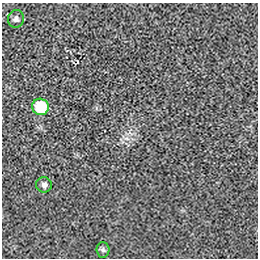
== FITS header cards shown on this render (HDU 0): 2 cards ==
NAXIS1  =                  256 / length of data axis 1
NAXIS2  =                  256 / length of data axis 2

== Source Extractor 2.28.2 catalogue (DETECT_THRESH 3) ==
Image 256 x 256 px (HDU 0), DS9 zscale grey, 1 PNG px = 1 image px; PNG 260 x 260 px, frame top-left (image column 1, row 256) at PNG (2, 3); each listed source drawn as its Kron ellipse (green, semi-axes under 4 px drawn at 4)
Background -6.89e-05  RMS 0.0029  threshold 0.00867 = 3 sigma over >= 5 px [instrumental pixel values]
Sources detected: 4; all 4 listed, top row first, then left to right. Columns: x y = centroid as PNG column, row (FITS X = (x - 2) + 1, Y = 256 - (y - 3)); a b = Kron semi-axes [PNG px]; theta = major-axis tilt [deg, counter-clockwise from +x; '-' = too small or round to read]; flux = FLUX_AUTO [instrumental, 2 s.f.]
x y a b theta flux
16 19 9 8 - 0.68
41 107 8 8 - 6.8
44 185 8 7 - 0.6
103 250 8 6 -87 0.45